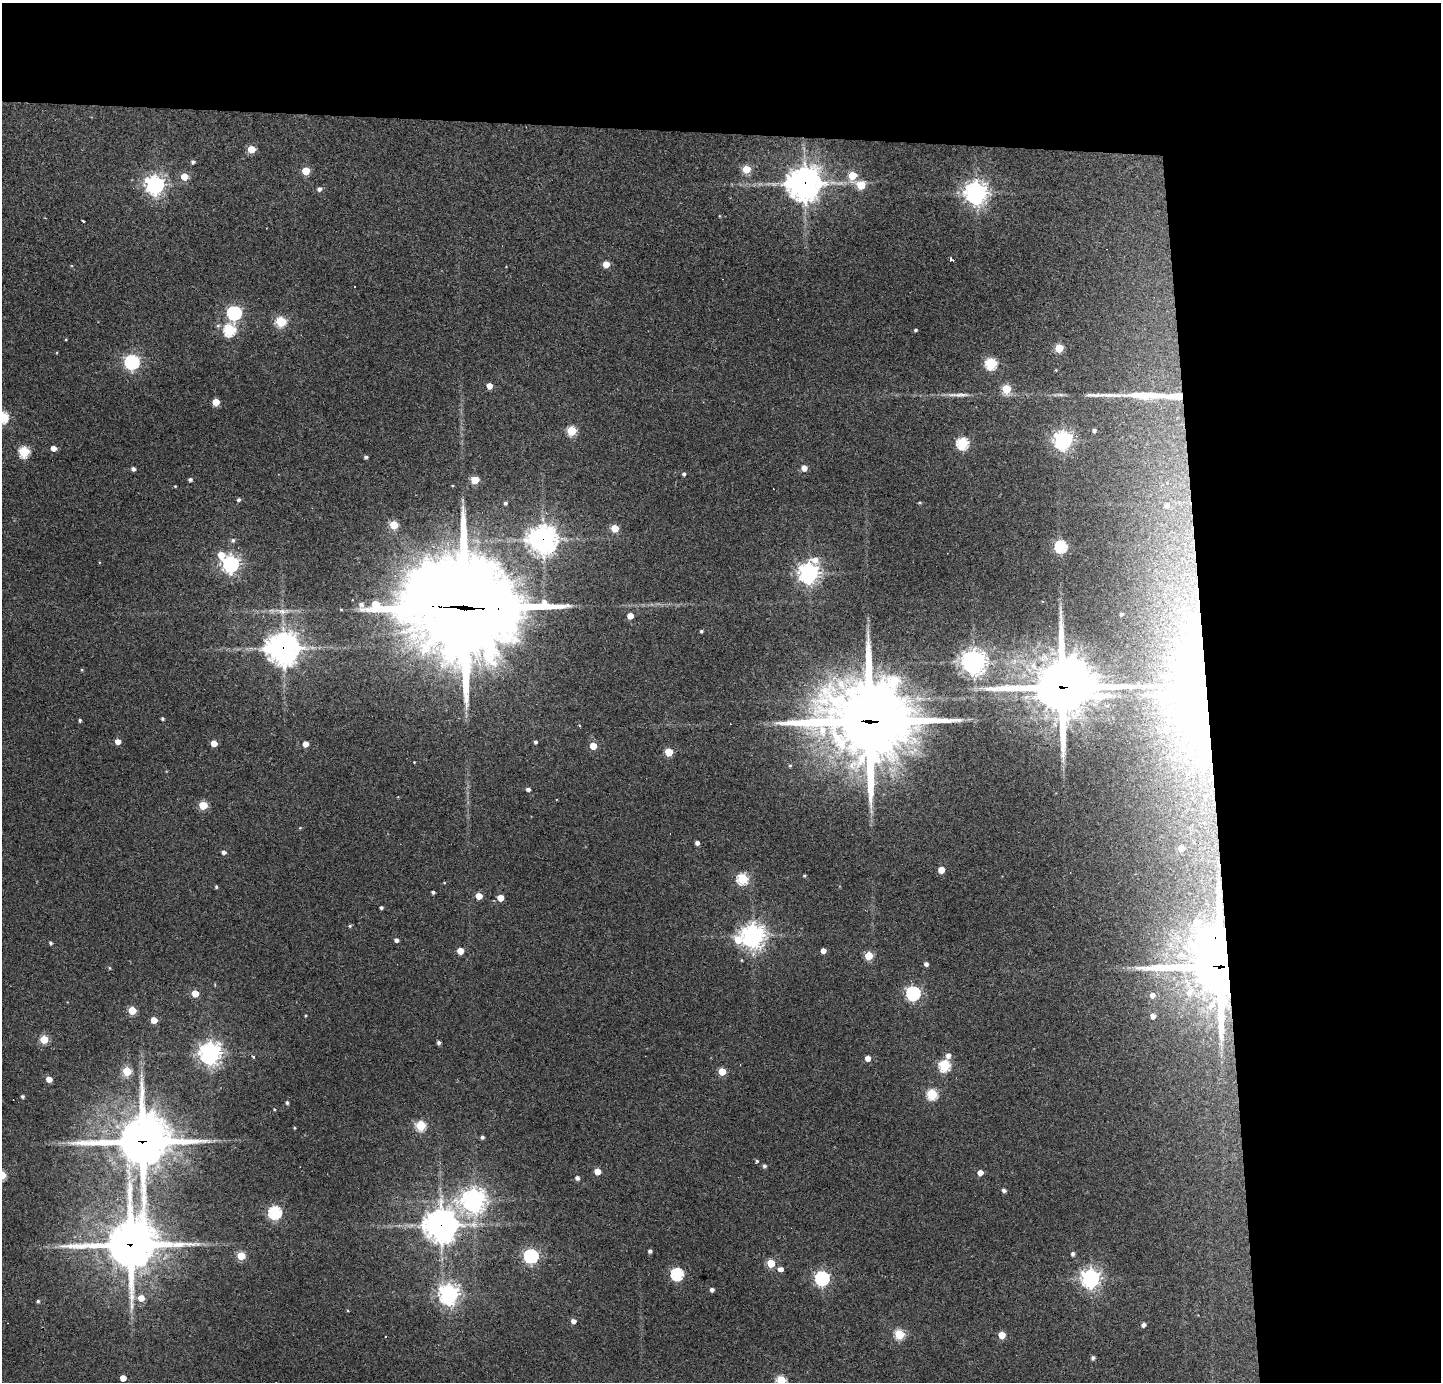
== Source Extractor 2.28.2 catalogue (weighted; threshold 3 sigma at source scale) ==
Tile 3 of 3 x 3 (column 3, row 1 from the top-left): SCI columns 2878-4316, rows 2837-4216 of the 4316 x 4291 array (HDU 1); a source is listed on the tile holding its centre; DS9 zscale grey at full resolution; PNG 1443 x 1384 px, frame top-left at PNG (2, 3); no overlay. Shown black and unused: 24% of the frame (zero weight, under 3 of 4 exposures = <1% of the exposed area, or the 3 px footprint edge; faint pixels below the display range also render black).
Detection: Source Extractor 2.28.2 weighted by HDU 2 'WHT'; one run over the whole footprint, this tile lists its part. Background 0.159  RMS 0.007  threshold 0.0314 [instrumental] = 3 sigma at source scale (4.5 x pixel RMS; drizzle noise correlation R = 1.50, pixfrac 1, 0.05/0.05 arcsec/px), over >= 5 px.
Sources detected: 167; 2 cosmic-ray / hot-pixel residue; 1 long thin detection or spike segment (spike, bleed or trail) — not listed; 4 inside a brighter listed object's ellipse — not listed separately; the other 160 listed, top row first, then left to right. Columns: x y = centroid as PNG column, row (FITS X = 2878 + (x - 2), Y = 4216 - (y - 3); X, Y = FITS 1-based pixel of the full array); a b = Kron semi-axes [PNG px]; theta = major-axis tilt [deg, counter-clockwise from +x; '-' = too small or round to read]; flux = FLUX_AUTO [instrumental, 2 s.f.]
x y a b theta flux
251 149 5 5 - 17
193 162 5 4 - 1.5
746 169 5 5 - 17
306 171 5 5 - 21
852 175 6 5 - 23
184 177 5 5 - 13
804 183 11 11 - 1300
155 185 7 7 - 360
861 185 6 5 - 23
319 189 6 5 - 2.2
976 193 7 7 - 610
83 221 3 2 - 1.3
951 260 4 3 - 3.5
606 264 5 5 - 11
355 286 3 3 - 4.5
234 313 6 6 - 140
281 322 5 5 - 50
218 326 6 5 - 1.4
229 330 6 6 - 75
915 330 4 3 - 1.2
1059 348 5 5 - 27
132 362 6 6 - 170
991 363 6 6 - 73
489 386 4 4 - 7.7
1006 389 5 5 - 28
961 395 26 6 -1 5.3
1147 395 43 8 -2 32
216 402 5 5 - 13
2 417 6 6 - 90
1094 430 4 4 - 1.8
572 431 5 5 - 40
1063 440 7 7 - 360
963 443 6 6 - 73
53 448 4 4 - 5.2
24 451 6 5 - 58
366 457 4 4 - 1.5
804 468 5 5 - 6.1
133 469 5 4 - 2.1
684 474 5 4 - 1.3
190 480 4 4 - 1.7
475 480 5 5 - 23
175 486 3 3 - 0.64
239 500 4 4 - 1.6
505 503 4 4 - 1.5
920 503 5 3 - 0.65
1167 505 6 5 - 2.8
394 525 5 5 - 25
615 528 5 5 - 17
543 539 10 10 - 740
233 540 6 6 - 1.7
1061 546 6 6 - 89
221 555 7 6 - 12
231 564 6 6 - 280
809 573 8 7 - 470
464 608 49 34 -3 13000
283 611 18 8 3 6.4
1121 614 3 3 - 1.1
630 616 5 4 - 9.8
701 631 4 3 - 1.1
283 648 11 11 - 990
974 662 8 8 - 590
82 670 4 4 - 0.64
1062 687 26 22 3 3100
1192 695 110 54 -87 520
163 719 3 3 - 1.2
80 720 4 3 - 1.2
869 722 37 30 81 4900
580 725 3 2 - 1.2
118 741 5 4 - 5.9
535 742 4 4 - 1.6
214 743 5 5 - 9.3
305 744 4 4 - 5.8
593 746 5 5 - 15
669 752 5 5 - 23
414 762 2 2 - 0.41
790 766 5 4 - 0.95
528 789 5 4 - 1.9
203 805 5 5 - 27
300 828 5 3 - 0.64
697 843 4 4 - 2.8
1181 848 5 5 - 6.5
224 852 5 4 - 2.6
941 870 5 5 - 10
804 876 4 3 - 0.82
742 879 6 5 - 60
216 887 4 3 - 1.1
433 892 4 3 - 1.7
479 896 5 5 - 10
500 898 5 4 - 11
381 907 3 3 - 1.5
350 926 5 4 - 0.92
753 936 8 8 - 540
1207 937 11 9 -57 250
396 940 4 4 - 2.5
738 940 9 8 - 14
50 943 4 4 - 1.4
460 951 5 5 - 10
823 951 4 4 - 4.8
869 956 5 5 - 26
926 964 4 4 - 2.5
1219 967 24 20 -84 3800
110 968 5 3 - 0.65
1189 992 22 16 59 23
195 993 5 5 - 12
913 993 6 6 - 150
1152 995 7 6 - 4.5
132 1010 5 5 - 21
305 1016 4 3 - 0.6
1153 1016 6 5 - 4.3
154 1020 5 4 - 10
44 1039 5 5 - 25
439 1042 4 4 - 1.8
210 1053 8 7 - 490
948 1055 6 5 - 3.6
253 1057 4 3 - 1.1
868 1058 4 4 - 5.8
944 1065 6 5 - 70
127 1071 5 5 - 35
722 1071 5 5 - 18
49 1079 5 4 - 6.9
932 1094 5 5 - 59
22 1096 4 4 - 1.3
287 1103 4 4 - 1.3
274 1109 4 3 - 0.6
421 1125 5 5 - 50
294 1128 3 3 - 0.62
482 1137 4 4 - 1.6
143 1142 20 18 15 3300
757 1161 4 4 - 0.86
764 1166 5 4 - 1.6
597 1172 5 5 - 10
980 1173 4 4 - 6.5
577 1178 4 4 - 2.7
1004 1190 4 4 - 2.3
474 1200 9 9 - 530
275 1212 6 6 - 100
473 1224 15 9 2 6.8
441 1225 11 11 - 1100
130 1245 19 17 17 3000
650 1251 4 3 - 1.9
1073 1254 4 4 - 2
241 1256 5 5 - 24
531 1256 6 6 - 170
771 1263 5 5 - 24
780 1269 5 4 - 4.4
677 1274 6 6 - 96
822 1278 6 6 - 160
1091 1278 7 7 - 380
712 1290 4 4 - 2.2
449 1294 7 7 - 410
141 1298 6 6 - 8
38 1301 4 3 - 1.2
573 1321 5 4 - 3.9
1143 1325 4 4 - 2.4
899 1334 5 5 - 46
1002 1335 5 5 - 15
385 1337 3 2 - 0.57
1093 1358 5 4 - 1.8
123 1378 5 4 - 8.3
781 1380 5 5 - 41
Overlapping masked pixels (flux is a lower limit): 12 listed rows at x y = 804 183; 543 539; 464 608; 283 648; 1062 687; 1192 695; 869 722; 1207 937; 1219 967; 143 1142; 441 1225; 130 1245
Isophote crosses this tile's border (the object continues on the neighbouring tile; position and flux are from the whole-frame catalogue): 2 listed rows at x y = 2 417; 781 1380